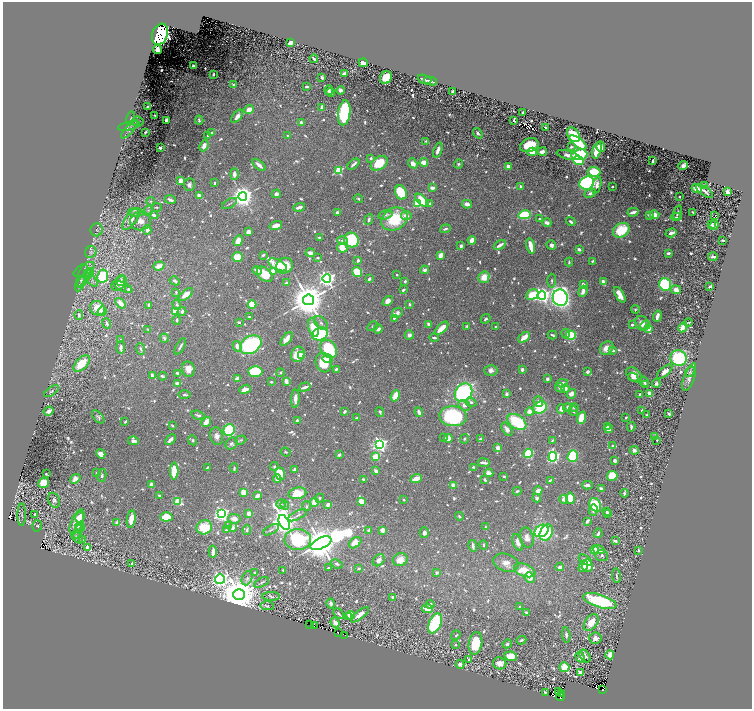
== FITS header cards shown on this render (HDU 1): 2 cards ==
NAXIS1  =                 1499
NAXIS2  =                 1413

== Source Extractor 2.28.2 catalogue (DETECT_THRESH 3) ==
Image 1499 x 1413 px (HDU 1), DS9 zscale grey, zoomed out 1/2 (1 PNG px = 2 x 2 image px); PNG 754 x 711 px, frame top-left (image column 2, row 1413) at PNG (3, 2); each listed source drawn as its Kron ellipse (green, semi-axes under 4 px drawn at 4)
Background 0.51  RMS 0.01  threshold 0.0305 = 3 sigma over >= 5 px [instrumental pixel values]
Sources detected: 1221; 80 cannot appear on this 1/2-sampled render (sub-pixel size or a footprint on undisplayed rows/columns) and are neither listed nor drawn; of the other 1141, the 500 brightest by FLUX_AUTO listed and drawn (641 fainter detections omitted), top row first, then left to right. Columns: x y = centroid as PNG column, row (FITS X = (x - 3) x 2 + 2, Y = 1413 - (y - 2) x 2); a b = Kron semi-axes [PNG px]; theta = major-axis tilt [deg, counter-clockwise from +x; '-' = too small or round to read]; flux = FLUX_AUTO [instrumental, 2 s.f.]
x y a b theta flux
160 34 11 7 68 660
290 43 4 3 - 19
157 50 4 4 - 10
314 59 4 2 - 3.2
363 63 4 4 - 26
193 66 2 2 - 10
213 74 3 2 - 4.1
345 74 3 3 - 11
322 77 3 2 - 7.4
386 77 6 5 - 56
425 79 7 2 -20 4.1
430 81 6 2 -13 5
234 84 3 2 - 4.2
307 86 4 2 - 4.3
329 90 5 3 - 5.8
341 90 4 3 - 7.9
452 91 3 2 - 5.6
330 92 4 3 - 3.1
148 107 3 2 - 4.9
322 107 3 2 - 15
249 110 5 4 - 26
522 112 2 2 - 4.7
344 113 12 6 82 300
155 115 3 2 - 5.3
237 116 8 4 52 12
131 118 7 3 79 3.6
166 120 3 2 - 8.8
199 120 4 3 - 3.9
514 120 4 2 - 2.9
138 122 6 5 - 5.2
301 123 4 4 - 8.9
129 126 11 4 14 7.2
545 127 2 2 - 5.7
129 129 12 4 48 7.8
145 132 4 2 - 3.7
212 133 4 3 - 8.1
478 133 6 4 -53 6.6
208 135 2 2 - 6.8
573 135 8 5 -54 71
288 136 3 2 - 3.3
426 141 3 2 - 3.5
578 142 10 4 -36 99
529 145 9 6 19 75
204 146 6 4 67 14
601 146 5 3 - 15
571 147 3 3 - 5.6
160 148 2 2 - 7.7
438 150 8 3 69 11
597 150 8 4 73 72
532 152 5 3 - 28
542 152 4 3 - 21
568 155 11 4 -14 15
579 155 8 5 7 130
371 158 3 3 - 5.2
578 161 5 3 - 100
653 161 3 2 - 6.8
424 162 4 3 - 25
379 163 9 6 34 66
413 163 5 4 - 14
353 164 7 2 42 7.4
458 164 4 4 - 3.5
259 165 8 3 -39 15
683 165 5 3 - 6.3
508 166 3 2 - 22
339 170 3 3 - 150
594 172 6 5 - 55
234 174 6 4 90 12
181 181 3 3 - 27
215 183 2 2 - 3.4
587 183 7 6 - 530
189 185 6 5 - 8.7
597 185 8 4 73 14
705 185 3 2 - 3.7
521 186 3 3 - 4.4
612 187 2 2 - 3.7
432 188 3 3 - 15
697 189 5 4 - 25
704 191 10 2 -36 7.4
401 192 7 6 - 73
727 192 3 3 - 11
590 193 6 3 23 7.2
276 194 4 4 - 8
199 196 4 3 - 14
243 196 4 4 - 2100
679 197 2 2 - 3.1
358 199 5 3 - 3
170 200 5 3 - 7.7
422 200 8 4 -43 51
151 201 4 4 - 3.2
417 203 4 3 - 100
430 203 4 3 - 4
229 204 8 2 30 3.1
467 204 5 3 - 18
156 207 5 3 - 3
299 207 6 2 17 8.6
148 210 5 3 - 3.1
136 212 7 4 -4 5.5
337 212 3 3 - 5.8
633 212 5 2 - 12
693 212 4 2 - 3.3
678 213 7 3 72 5.6
154 215 5 3 - 8.1
385 215 7 4 16 5.5
524 215 6 4 13 140
649 215 4 3 - 3.9
655 215 5 3 - 28
406 216 5 4 - 15
715 216 2 1 - 26
676 217 5 3 - 3.8
540 218 4 2 - 3.2
131 219 12 5 55 21
369 219 5 3 - 6.2
394 219 13 11 31 110
140 221 10 9 - 20
571 222 5 3 - 5
547 223 4 3 - 13
712 225 4 3 - 4.6
714 225 5 3 - 8.8
276 226 6 3 17 24
445 229 5 2 - 5.5
97 230 6 6 - 5
147 230 4 4 - 7.2
621 230 9 7 31 76
248 232 4 4 - 10
671 233 6 3 18 11
319 238 3 3 - 6.1
351 240 7 7 - 130
472 240 4 3 - 20
723 240 3 2 - 3.1
238 241 5 3 - 28
342 241 5 3 - 3.9
500 245 6 2 30 15
551 245 5 4 - 9.2
461 246 3 2 - 12
531 246 8 3 -76 33
342 248 5 4 - 37
579 249 3 2 - 11
91 252 6 5 - 4.7
310 253 5 3 - 14
668 253 3 2 - 6.2
263 255 4 3 - 3.8
440 255 4 3 - 18
237 257 5 5 - 34
713 257 5 3 - 6.9
318 258 3 3 - 3.8
358 260 3 3 - 5.4
592 261 3 2 - 3.2
569 262 4 3 - 3.7
278 265 10 5 -26 70
159 266 6 3 19 16
284 266 9 7 31 42
84 269 12 5 28 8.5
257 270 5 3 - 9.9
424 270 4 3 - 8.3
273 271 4 3 - 35
357 272 5 4 - 77
89 273 6 4 36 5.6
265 274 9 6 -44 72
397 275 2 2 - 3.3
82 276 12 4 70 6.8
103 276 6 5 - 180
484 277 6 5 - 30
84 279 10 3 53 6.9
327 279 4 4 - 910
369 279 3 3 - 5
92 281 7 3 -49 4.3
121 281 5 4 - 4.9
175 281 5 3 - 5.8
405 281 3 2 - 5
552 281 7 3 89 4.7
603 282 4 2 - 19
119 283 9 5 40 11
286 283 3 2 - 6
80 284 8 4 63 5.1
583 284 3 2 - 14
665 284 6 6 - 200
710 286 2 2 - 24
123 287 10 3 -24 6.2
128 290 3 2 - 5.4
403 290 4 3 - 5.5
676 290 5 4 - 19
583 291 6 4 70 13
176 292 4 3 - 3.7
186 294 9 4 39 21
532 295 6 4 32 74
542 295 4 4 - 700
620 295 9 3 -60 31
560 298 8 7 - 980
308 300 5 5 - 7300
388 301 6 4 41 16
120 303 6 3 -51 23
409 304 3 2 - 5.1
149 305 4 2 - 6.6
177 305 5 3 - 5.3
252 305 4 3 - 80
97 308 8 7 - 44
635 309 4 4 - 3
102 311 5 4 - 11
175 311 3 3 - 120
182 311 4 3 - 6.7
397 313 5 4 - 7.5
79 315 5 4 - 5.5
657 316 5 2 - 15
249 317 2 2 - 3.9
394 318 3 2 - 3.1
486 319 5 3 - 4.2
177 320 5 3 - 4.5
239 322 3 2 - 4.4
688 322 4 2 - 3
107 323 5 3 - 5.7
321 323 8 5 -46 7.1
642 323 7 6 - 18
429 324 3 3 - 6.7
632 325 3 2 - 7.5
645 325 5 4 - 8.5
373 326 6 4 30 4
467 326 4 3 - 3
314 327 9 5 -75 57
496 327 2 2 - 4.8
683 327 5 3 - 33
442 328 8 3 45 37
648 328 4 3 - 21
148 329 3 2 - 2.9
378 329 5 3 - 11
320 334 8 6 23 130
566 334 5 3 - 8.5
409 335 5 4 - 7.2
552 335 5 2 - 3.8
571 335 5 4 - 120
524 337 7 3 41 29
164 338 5 3 - 5.2
434 338 4 2 - 4.6
287 339 8 3 52 17
121 340 3 2 - 2.9
251 345 11 8 33 300
180 346 9 2 60 5.4
237 346 5 4 - 16
121 347 6 3 88 6.2
607 348 7 6 - 21
141 349 6 3 -69 4.1
329 349 10 7 -54 150
613 350 4 3 - 5.9
298 354 8 6 64 39
302 355 4 4 - 17
678 358 8 7 - 200
327 359 5 3 - 12
324 363 10 7 -71 61
82 364 10 5 44 69
188 369 8 6 -77 22
336 369 3 3 - 4.3
522 369 3 2 - 6.9
491 370 6 5 - 9.9
255 371 7 5 -2 100
587 372 4 3 - 4.2
665 372 9 4 41 15
690 372 5 4 - 4.5
177 373 4 3 - 7.8
280 373 4 3 - 3.1
152 375 4 3 - 7.6
634 375 9 6 -43 20
163 376 4 3 - 8.2
633 377 5 3 - 7.8
689 377 14 5 72 12
237 379 3 2 - 16
547 379 2 2 - 11
286 381 3 2 - 18
271 382 4 3 - 2.9
644 382 5 3 - 4.8
177 383 4 3 - 11
562 383 5 3 - 9.3
656 383 4 3 - 7.8
645 385 3 2 - 3.2
305 387 6 2 17 11
560 388 5 4 - 7.6
565 388 4 4 - 7.2
245 389 6 3 21 21
52 391 8 3 35 4.1
463 393 10 8 52 320
506 394 4 3 - 5
571 394 5 4 - 12
640 394 2 2 - 3.1
650 394 3 3 - 26
184 395 6 3 -1 3.8
395 396 6 3 69 40
295 399 9 3 86 16
538 401 5 4 - 8.8
471 402 6 4 -21 6.2
464 405 6 5 - 7.6
540 407 7 6 - 76
568 407 4 3 - 8.1
574 408 4 3 - 3.5
561 409 5 3 - 15
642 410 3 2 - 3.1
48 411 5 3 - 9.8
345 411 3 2 - 7.6
573 411 5 3 - 4.7
380 412 5 3 - 3.2
419 412 5 2 - 9.2
529 412 4 3 - 15
669 414 4 3 - 4.8
198 415 7 2 -15 5.2
647 415 2 2 - 2.9
453 416 13 10 -4 220
98 417 8 4 -47 5.3
626 417 2 2 - 3.8
357 418 4 2 - 3.4
581 418 6 4 72 47
297 420 4 3 - 4.2
125 422 3 2 - 2.9
206 422 5 3 - 29
517 422 10 6 -34 110
172 425 3 2 - 3.4
607 427 3 2 - 4.4
631 427 5 2 - 4.9
507 429 7 4 -55 13
609 429 4 3 - 15
229 430 6 5 - 120
217 436 9 6 -80 12
444 437 3 2 - 3.3
655 437 3 2 - 5.3
448 438 4 4 - 17
464 439 4 3 - 3.3
481 439 3 3 - 9
170 440 6 3 42 9.4
193 440 5 4 - 3.1
241 440 5 4 - 3.8
552 440 4 2 - 2.9
657 440 2 2 - 3
134 441 5 3 - 8.2
231 444 6 5 - 5.8
380 444 4 4 - 700
613 446 3 3 - 5.5
498 448 3 3 - 17
634 450 5 3 - 13
286 452 5 4 - 3
528 453 5 4 - 150
101 454 5 4 - 21
339 455 3 3 - 5.8
376 456 4 3 - 56
573 456 6 5 - 160
553 457 5 4 - 410
615 460 3 3 - 7.1
484 463 6 2 -7 9.1
274 466 4 4 - 2.9
474 467 3 2 - 4.4
207 468 3 2 - 3
234 468 4 3 - 4
294 470 4 3 - 7.3
174 471 8 3 -90 65
376 471 4 3 - 11
97 473 3 2 - 8
489 473 4 3 - 20
46 474 2 2 - 3.1
280 474 6 5 - 51
102 475 6 4 78 4.6
504 476 3 2 - 3.4
612 476 5 5 - 84
416 478 6 3 23 33
75 479 6 4 37 14
277 479 4 3 - 20
364 479 4 2 - 5.9
485 480 4 3 - 3.8
550 480 3 2 - 3.4
43 483 5 5 - 47
151 484 4 3 - 9.2
453 485 3 3 - 19
587 485 5 3 - 8.6
601 488 4 3 - 4.1
517 491 4 2 - 4.3
538 491 4 3 - 18
243 492 4 3 - 31
297 493 9 5 12 45
624 493 4 2 - 5.4
159 495 3 2 - 5.4
257 496 4 2 - 15
320 498 4 4 - 2.9
537 498 4 4 - 4.9
570 498 6 4 -81 45
564 499 4 3 - 20
54 500 8 5 -63 7.5
403 500 2 2 - 3.7
178 501 4 3 - 120
361 501 4 3 - 25
314 502 4 4 - 24
281 504 4 4 - 4.2
328 504 4 3 - 12
285 505 5 4 - 3.9
595 505 7 5 -62 75
307 506 5 4 - 3.7
593 510 6 4 86 8.8
607 512 3 2 - 4.4
221 514 4 4 - 750
249 514 3 3 - 14
608 514 3 2 - 5.9
22 515 11 3 89 3.8
34 515 3 2 - 3
298 515 10 3 27 4
459 516 4 3 - 3.5
80 517 5 4 - 12
166 517 6 4 4 58
131 519 9 4 81 29
234 519 6 5 - 14
587 521 4 2 - 9.7
77 522 13 5 67 64
284 522 8 5 -61 2800
117 523 4 3 - 13
37 526 6 5 - 3.7
229 526 4 4 - 4.3
80 527 5 3 - 9.4
204 527 8 7 - 67
233 527 4 3 - 9.9
485 527 2 2 - 8.4
226 530 4 3 - 4.1
247 530 5 3 - 3.9
271 530 9 3 29 4
369 530 3 2 - 7.4
382 530 4 3 - 16
541 531 7 5 32 180
78 532 7 4 64 4
424 533 5 4 - 7
546 533 8 6 62 110
598 533 5 2 - 7.3
77 537 7 4 -47 5.6
527 538 10 6 -77 15
82 540 3 3 - 3.5
298 540 13 10 1 200
615 541 3 2 - 7.8
518 542 9 4 -67 17
321 543 11 5 24 6300
355 543 7 5 38 21
483 545 4 3 - 3.1
473 546 6 3 -79 9.3
87 547 4 3 - 6.4
595 550 4 3 - 33
599 550 6 3 -14 14
639 551 3 2 - 4
213 552 6 2 86 17
602 555 6 5 - 4.3
379 560 7 5 47 11
400 560 7 6 - 25
585 560 7 4 -34 8
132 563 2 2 - 9.3
506 563 13 8 -18 17
337 564 6 4 -25 4.6
583 566 6 3 58 9.4
587 566 6 5 - 49
560 567 4 3 - 6.4
329 568 3 2 - 4.8
359 568 3 2 - 4.7
283 570 3 2 - 3.9
525 570 11 6 -20 47
254 573 2 2 - 3.3
437 573 4 3 - 4.4
616 576 7 2 -81 4.1
530 577 5 5 - 25
247 578 7 5 67 6.2
220 579 5 5 - 800
261 582 8 3 29 3.2
239 595 5 5 - 9500
271 596 9 4 -3 4.8
392 597 3 3 - 4.6
600 601 17 6 -17 160
331 603 5 4 - 8.6
430 605 4 3 - 7.6
267 606 7 4 -2 3.7
520 606 2 2 - 3.3
427 609 6 4 -5 21
526 612 4 3 - 5.1
339 614 6 3 -47 4
351 615 4 4 - 45
360 615 11 4 39 20
348 616 2 2 - 9.3
591 622 9 6 52 35
335 623 5 4 - 11
435 623 10 6 66 160
310 624 2 1 - 33
314 626 2 1 - 13
338 632 2 1 - 3.4
345 635 2 1 - 9.2
456 635 5 3 - 3.1
566 635 7 4 -84 5.9
595 638 6 6 - 12
521 640 5 3 - 4.3
475 643 11 6 80 74
507 644 5 4 - 4.5
456 645 3 3 - 3.3
610 655 4 3 - 42
511 656 6 4 -9 34
585 656 7 5 -53 6.3
580 657 6 4 -60 16
469 659 2 2 - 5.6
500 663 7 6 - 19
460 664 5 4 - 8
564 667 5 5 - 42
580 673 4 3 - 16
603 690 3 2 - 150
558 692 2 1 - 20
545 693 3 2 - 11
562 694 3 1 - 17
560 696 4 2 - 210
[641 fainter detections neither listed nor drawn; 80 sub-pixel or undisplayed-footprint detections neither listed nor drawn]